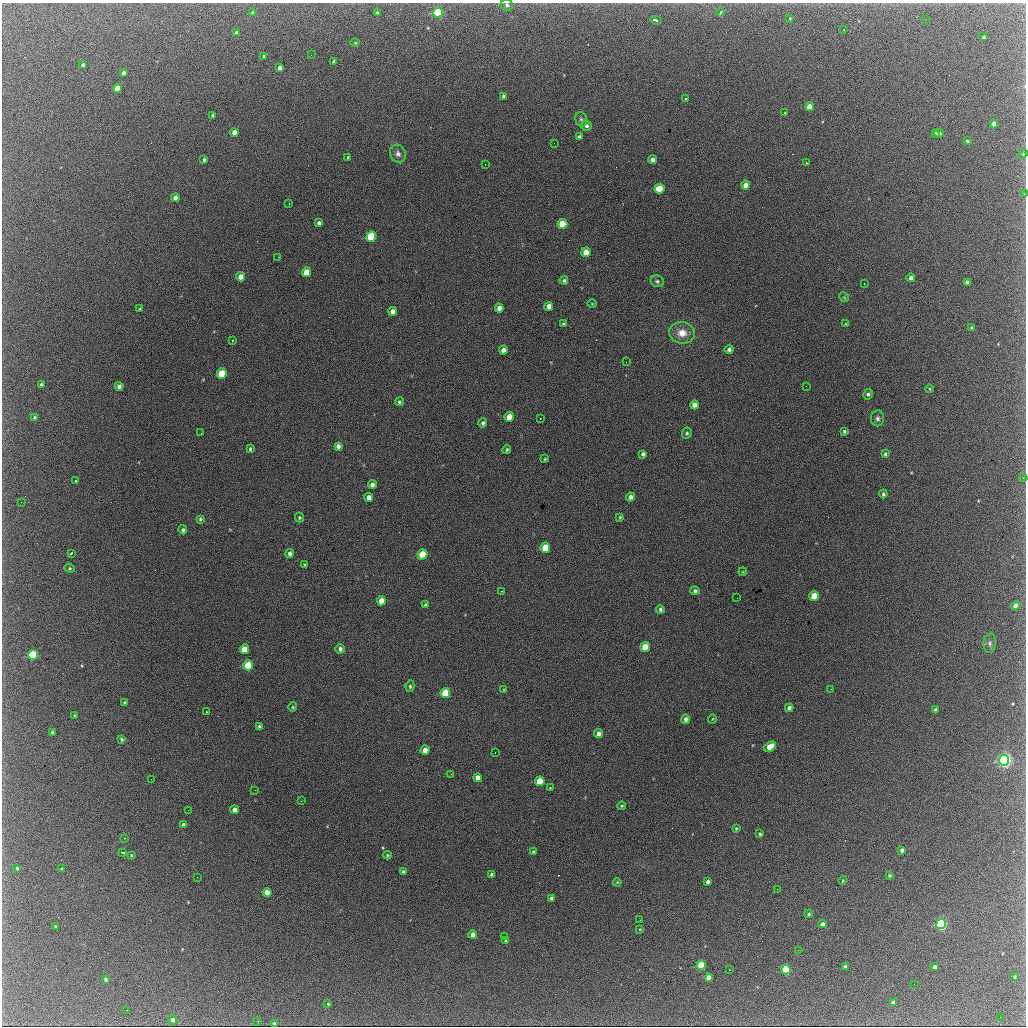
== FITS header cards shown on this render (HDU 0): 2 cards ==
NAXIS1  =                 1024 / length of data axis 1
NAXIS2  =                 1024 / length of data axis 2

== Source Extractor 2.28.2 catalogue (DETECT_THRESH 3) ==
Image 1024 x 1024 px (HDU 0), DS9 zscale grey, 1 PNG px = 1 image px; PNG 1028 x 1028 px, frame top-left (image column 1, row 1024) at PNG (2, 3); each listed source drawn as its Kron ellipse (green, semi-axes under 4 px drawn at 4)
Background 782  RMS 20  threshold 61.5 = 3 sigma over >= 5 px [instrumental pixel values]
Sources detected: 202; all 202 listed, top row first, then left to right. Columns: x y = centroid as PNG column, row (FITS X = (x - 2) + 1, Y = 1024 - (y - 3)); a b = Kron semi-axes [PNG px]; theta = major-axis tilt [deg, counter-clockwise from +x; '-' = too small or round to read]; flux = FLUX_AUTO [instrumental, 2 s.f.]
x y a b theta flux
507 5 6 5 - 3100
721 12 4 3 - 4300
253 13 4 4 - 3800
377 13 4 3 - 2400
438 13 5 5 - 150000
790 18 4 4 - 1200
926 19 2 2 - 2200
656 20 5 3 - 8500
844 30 2 2 - 790
236 32 4 3 - 2900
984 37 3 3 - 2200
355 43 4 3 - 1200
311 55 2 2 - 3400
264 56 4 3 - 2600
334 62 4 3 - 3300
83 65 4 3 - 2900
280 68 4 4 - 5100
123 73 4 3 - 4300
117 88 4 4 - 26000
504 96 4 3 - 2900
686 99 3 2 - 2600
810 107 4 4 - 20000
785 113 3 3 - 960
213 116 4 3 - 2500
581 119 7 5 -73 3000
994 124 4 4 - 14000
586 126 5 5 - 3700
234 132 4 4 - 9300
936 133 4 3 - 2700
939 133 5 4 - 3300
579 137 4 4 - 4500
967 141 3 3 - 2200
554 143 2 2 - 4700
398 154 9 7 -67 5900
1023 154 5 4 - 1500
348 157 3 3 - 4600
204 160 3 3 - 2300
653 160 4 4 - 5700
806 163 3 2 - 1800
485 165 2 2 - 1000
746 185 4 4 - 9600
659 189 5 5 - 38000
1024 194 3 3 - 2200
175 198 4 4 - 5700
289 203 2 2 - 1000
319 223 4 3 - 3400
562 224 5 5 - 45000
371 237 5 5 - 98000
586 252 5 4 - 19000
278 257 2 2 - 550
306 272 5 4 - 29000
240 277 4 4 - 11000
911 278 4 4 - 6700
564 280 4 4 - 2300
657 281 7 5 -25 2800
967 282 4 4 - 5000
864 284 2 2 - 770
844 297 5 4 - 1500
592 304 4 3 - 1100
549 306 4 4 - 9700
499 308 4 4 - 6800
140 309 3 2 - 1400
392 311 4 4 - 7800
563 324 3 3 - 1800
846 324 4 4 - 1200
972 328 4 3 - 3200
682 333 13 11 -6 16000
232 340 3 3 - 1900
729 349 4 4 - 3200
503 350 4 4 - 7800
626 362 2 2 - 1100
222 374 5 4 - 56000
41 385 3 3 - 2500
119 386 4 4 - 4500
806 386 2 2 - 2100
930 389 4 3 - 1100
868 394 5 4 - 2700
399 402 4 4 - 2100
694 405 4 4 - 7800
509 417 5 4 - 23000
35 418 4 3 - 3400
540 418 2 2 - 700
877 418 8 6 -88 4100
483 423 5 4 - 2800
844 431 3 3 - 2200
201 433 2 2 - 1500
687 433 6 4 64 2300
338 446 4 4 - 4500
250 449 4 3 - 1700
507 449 4 3 - 1700
643 454 4 3 - 2900
885 454 4 3 - 2200
545 459 4 3 - 1200
1023 478 4 3 - 1200
75 481 3 2 - 1300
372 485 4 4 - 5800
883 494 4 3 - 2400
369 497 4 4 - 7900
630 497 4 4 - 5900
21 502 2 2 - 4500
620 517 4 3 - 1400
299 518 5 3 - 1600
200 519 4 3 - 1900
183 530 4 4 - 2800
545 548 5 5 - 36000
71 553 3 2 - 2700
290 553 4 4 - 3800
422 554 5 5 - 49000
304 565 4 3 - 1200
70 568 5 4 - 1700
743 572 4 3 - 1100
501 591 2 2 - 900
695 591 4 4 - 2800
814 596 5 4 - 43000
737 598 2 2 - 750
381 601 5 4 - 12000
425 605 4 3 - 2000
1015 606 4 4 - 8300
660 609 4 4 - 2400
990 643 10 6 87 4100
645 647 5 4 - 30000
244 649 5 4 - 28000
340 649 5 4 - 4000
33 655 5 5 - 100000
248 665 5 5 - 58000
410 686 6 4 78 2000
831 689 2 2 - 2400
504 690 3 3 - 1200
445 693 5 5 - 61000
124 702 4 3 - 1400
293 707 4 4 - 1500
789 708 4 4 - 4900
936 710 4 3 - 4500
206 712 3 2 - 1600
74 715 4 3 - 1100
686 719 5 4 - 4300
712 719 5 3 - 1200
259 726 4 4 - 2900
52 732 4 3 - 2000
598 734 4 4 - 7200
121 739 4 3 - 2200
770 747 6 4 34 27000
425 750 5 4 - 12000
495 752 3 2 - 1400
1004 760 5 5 - 580000
451 774 2 2 - 2000
478 778 4 4 - 10000
151 779 2 2 - 1400
540 781 5 5 - 37000
550 788 3 2 - 1700
255 790 2 2 - 24000
301 801 2 2 - 3800
622 806 4 3 - 1400
188 810 2 2 - 3200
235 810 4 4 - 6300
184 825 4 4 - 6400
736 828 3 3 - 1500
760 834 3 3 - 1900
125 838 2 2 - 1100
902 850 4 4 - 5000
533 852 3 3 - 1800
123 853 4 3 - 2500
131 855 4 3 - 1200
387 855 4 4 - 1500
17 868 3 3 - 1800
62 869 3 3 - 1500
403 872 4 3 - 3700
492 875 4 4 - 5000
889 875 3 3 - 2000
197 877 2 2 - 2700
843 880 5 4 - 1300
708 881 4 3 - 3400
617 882 4 3 - 1200
777 889 2 2 - 2300
267 892 4 4 - 14000
551 898 4 3 - 2700
809 914 4 3 - 1900
640 920 3 2 - 1200
823 924 4 4 - 4500
941 924 5 4 - 260000
56 927 3 3 - 1700
640 929 4 3 - 1100
473 934 4 4 - 6500
504 936 3 3 - 3100
506 941 3 2 - 1800
798 950 2 2 - 2200
701 965 5 4 - 57000
845 967 3 3 - 3300
935 967 4 3 - 4700
729 970 2 2 - 840
786 970 5 4 - 110000
1015 977 4 3 - 2200
709 978 4 4 - 15000
106 979 3 3 - 2900
914 984 2 2 - 980
893 1003 4 4 - 6500
328 1004 3 3 - 1500
127 1010 2 2 - 770
1000 1017 2 2 - 4600
172 1020 5 4 - 4100
258 1021 3 2 - 1000
275 1024 3 3 - 2800
At the frame edge (FLAGS 8, measured only in part): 3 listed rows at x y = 507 5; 377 13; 1024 194